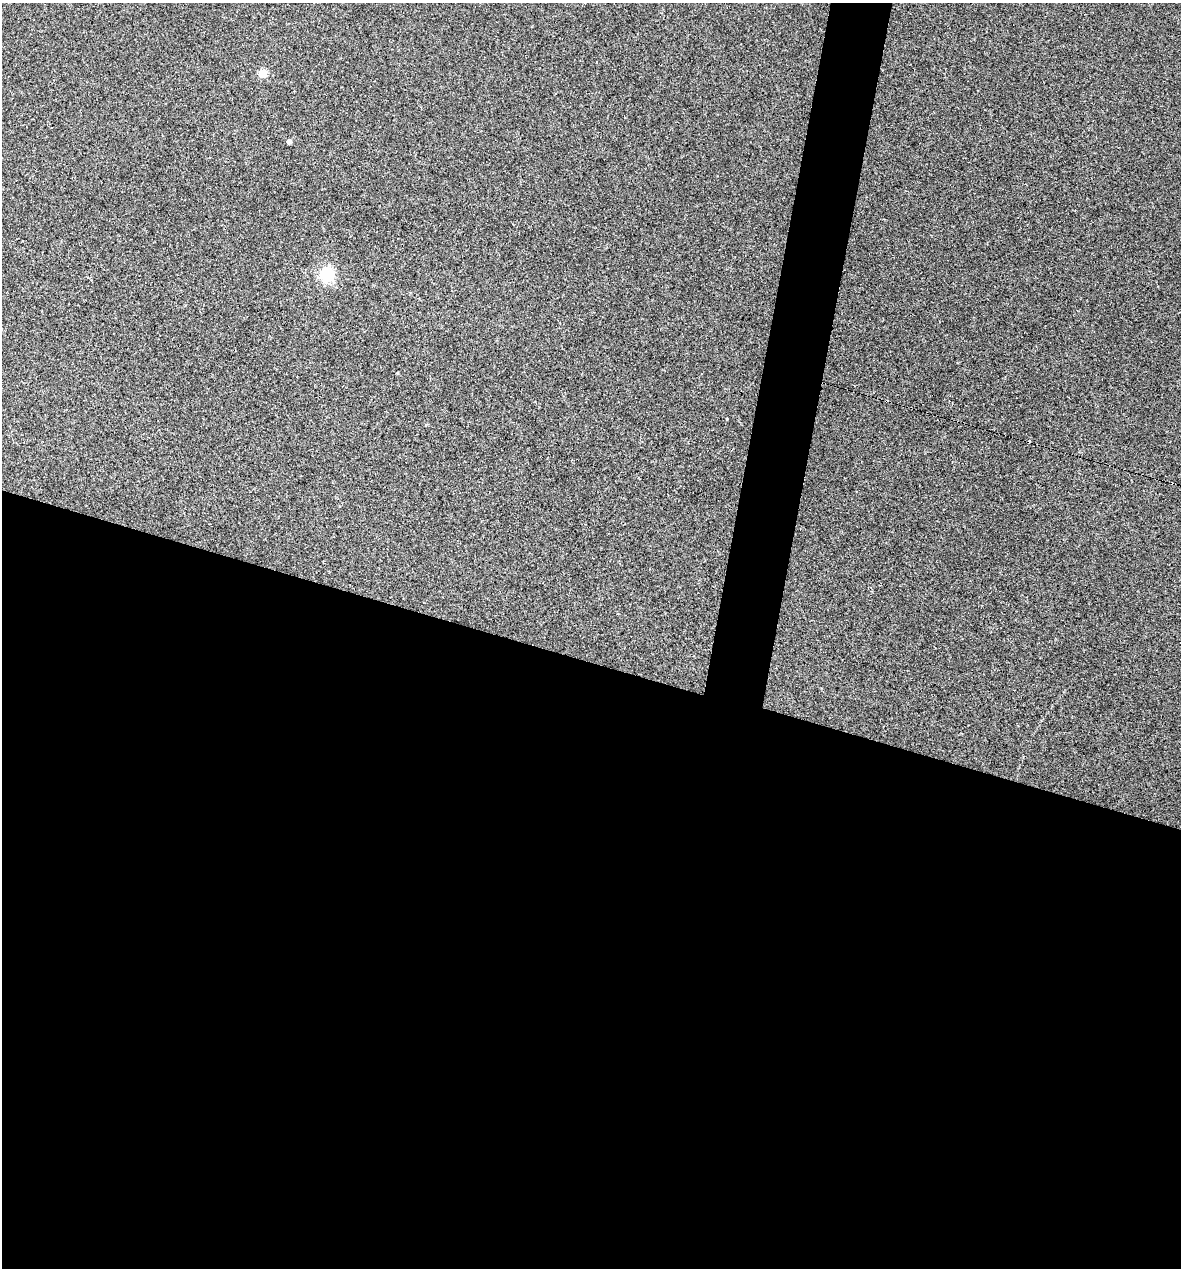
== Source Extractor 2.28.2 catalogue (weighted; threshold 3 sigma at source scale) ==
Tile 14 of 4 x 4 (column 2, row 4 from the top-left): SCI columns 1423-2601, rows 1-1266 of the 5084 x 5064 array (HDU 1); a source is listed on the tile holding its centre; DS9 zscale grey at full resolution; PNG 1183 x 1270 px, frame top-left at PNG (2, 3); no overlay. Shown black and unused: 51% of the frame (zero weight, under 3 of 4 exposures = <1% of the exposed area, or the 3 px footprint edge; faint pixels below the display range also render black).
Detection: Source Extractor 2.28.2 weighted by HDU 2 'WHT'; one run over the whole footprint, this tile lists its part. Background 0.0888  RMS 0.0058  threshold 0.026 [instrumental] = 3 sigma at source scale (4.5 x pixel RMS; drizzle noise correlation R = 1.50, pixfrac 1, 0.05/0.05 arcsec/px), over >= 5 px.
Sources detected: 6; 2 cosmic-ray / hot-pixel residue — not listed; the other 4 listed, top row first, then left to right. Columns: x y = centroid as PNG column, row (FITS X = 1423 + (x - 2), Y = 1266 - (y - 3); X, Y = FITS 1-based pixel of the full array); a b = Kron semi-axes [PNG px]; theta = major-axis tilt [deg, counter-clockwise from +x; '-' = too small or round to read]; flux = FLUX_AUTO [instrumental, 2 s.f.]
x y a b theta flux
262 73 5 5 - 21
289 141 4 4 - 2.2
327 275 6 6 - 110
727 419 3 2 - 0.48